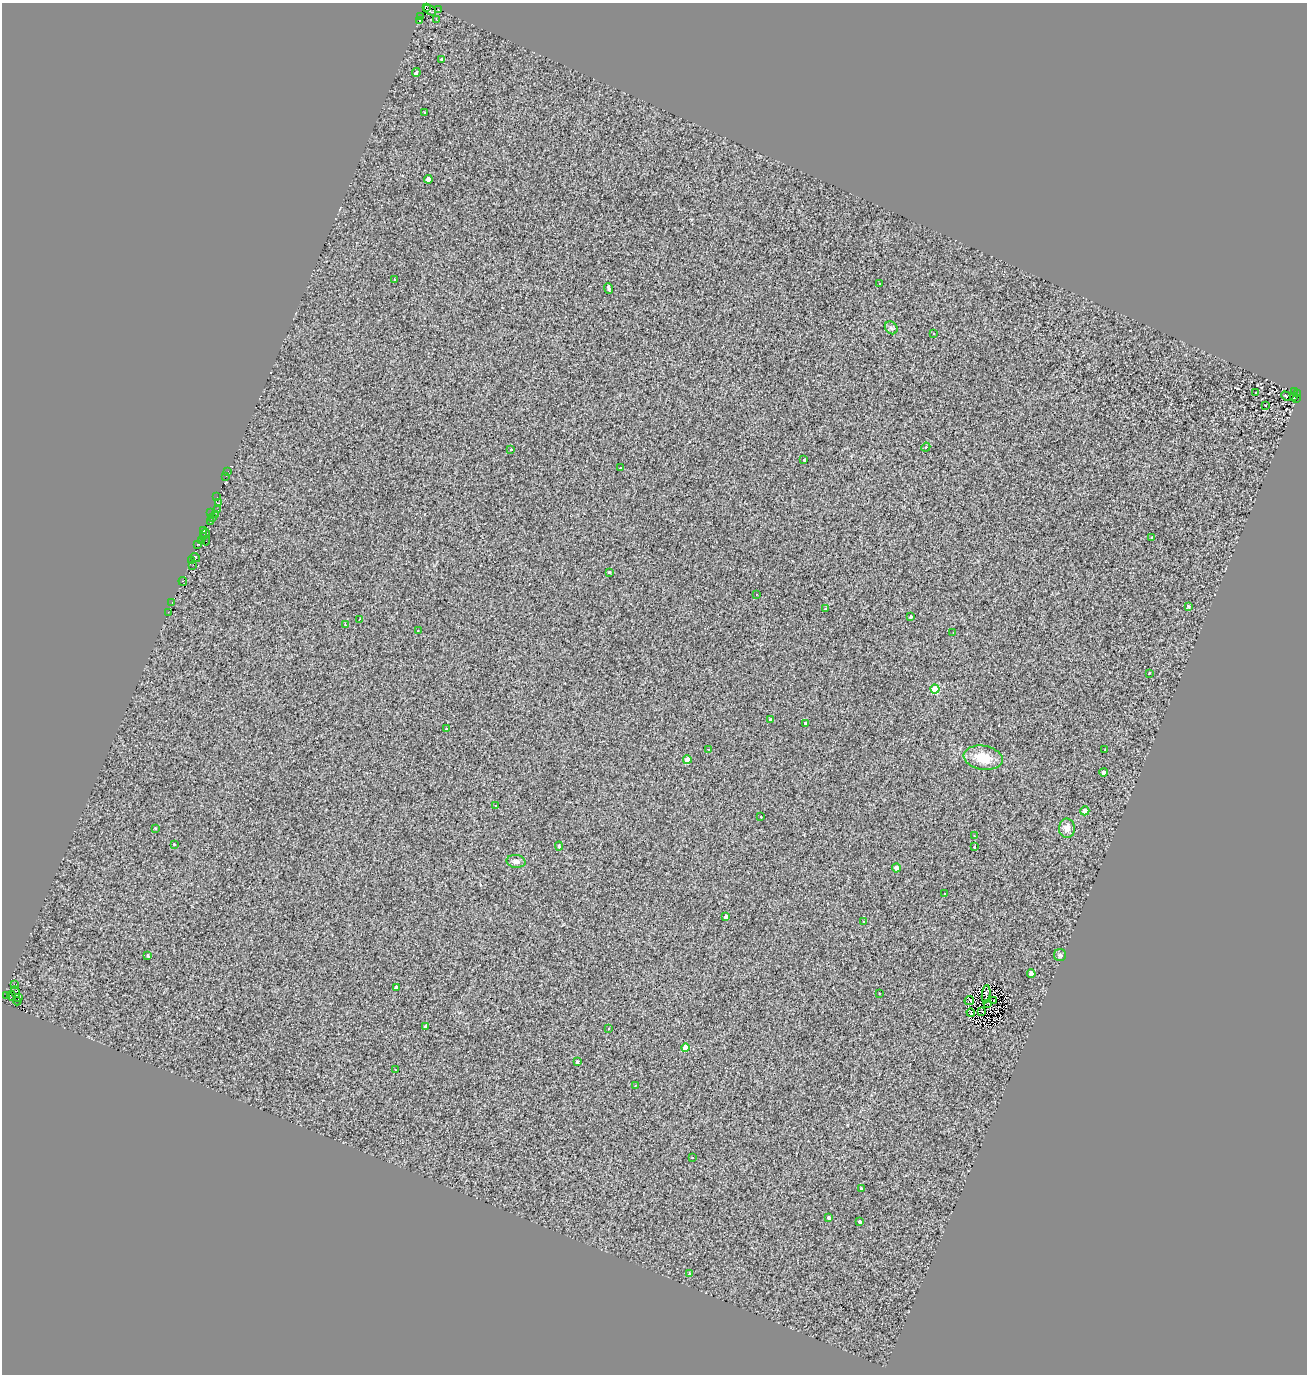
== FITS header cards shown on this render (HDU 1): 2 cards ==
NAXIS1  =                 1305
NAXIS2  =                 1372

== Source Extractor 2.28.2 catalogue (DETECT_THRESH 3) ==
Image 1305 x 1372 px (HDU 1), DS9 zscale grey, 1 PNG px = 1 image px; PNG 1309 x 1376 px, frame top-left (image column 1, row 1372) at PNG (2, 3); each listed source drawn as its Kron ellipse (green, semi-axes under 4 px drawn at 4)
Background 0.0707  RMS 1.3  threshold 3.77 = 3 sigma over >= 5 px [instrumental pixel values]
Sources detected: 113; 4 with non-positive FLUX_AUTO (blend fragments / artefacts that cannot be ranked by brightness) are neither listed nor drawn; the other 109 listed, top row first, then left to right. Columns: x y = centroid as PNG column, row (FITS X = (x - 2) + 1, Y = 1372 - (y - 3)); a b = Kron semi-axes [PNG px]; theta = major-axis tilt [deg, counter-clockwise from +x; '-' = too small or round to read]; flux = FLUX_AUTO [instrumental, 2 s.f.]
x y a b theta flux
427 7 3 3 - 1100
430 10 7 4 -36 1800
439 10 3 3 - 320
421 17 3 2 - 140
419 20 3 2 - 100
437 20 3 2 - 110
441 59 3 3 - 130
416 73 4 3 - 140
425 113 3 3 - 220
428 179 4 4 - 870
394 280 3 3 - 320
879 283 3 2 - 60
609 288 5 3 - 190
891 328 7 5 -45 210
933 334 3 2 - 80
1294 391 2 2 - 590
1255 392 3 3 - 310
1297 394 4 3 - 1300
1286 396 5 4 - 75
1294 396 4 3 - 250
1297 398 3 2 - 160
1265 405 3 3 - 320
926 447 4 3 - 70
511 449 3 2 - 120
804 460 3 3 - 930
620 468 3 3 - 120
228 471 3 2 - 77
226 476 3 2 - 200
217 497 3 2 - 190
218 503 3 2 - 250
218 510 3 2 - 170
211 512 3 2 - 150
215 515 2 2 - 71
213 518 3 3 - 150
210 522 3 2 - 160
203 531 3 2 - 110
206 533 4 3 - 340
203 537 2 2 - 71
1152 537 3 3 - 230
202 540 2 2 - 120
206 541 4 2 - 60
197 545 3 2 - 340
195 558 5 3 - 230
192 561 3 2 - 140
193 565 3 2 - 170
610 572 3 3 - 600
183 581 4 3 - 430
756 594 3 2 - 82
172 603 3 2 - 290
1188 606 4 3 - 110
825 609 4 3 - 83
168 612 2 2 - 320
911 617 3 3 - 110
359 619 3 2 - 58
345 625 3 3 - 62
418 631 3 2 - 100
953 633 3 2 - 94
1149 673 3 3 - 310
935 689 4 4 - 2200
770 719 3 3 - 210
805 723 3 3 - 620
446 728 2 2 - 79
708 749 3 2 - 45
1105 750 3 2 - 150
983 758 20 12 -9 2000
687 760 4 4 - 1000
1104 772 4 4 - 320
496 806 3 3 - 260
1085 811 5 4 - 600
761 816 3 3 - 160
155 828 4 3 - 76
1067 828 9 8 - 600
974 836 3 2 - 53
174 844 3 3 - 390
559 846 4 4 - 140
974 847 3 3 - 150
516 861 9 6 -5 360
896 868 4 4 - 370
945 894 3 2 - 97
726 917 4 3 - 260
864 922 3 3 - 460
1060 955 6 6 - 160
148 956 3 3 - 120
1031 974 4 4 - 760
14 984 3 2 - 210
396 987 4 3 - 300
16 992 5 4 - 91
879 993 3 2 - 210
986 994 9 3 83 89
6 996 3 2 - 150
11 996 5 2 - 120
19 997 3 2 - 260
994 1000 3 2 - 77
17 1001 4 3 - 270
969 1001 5 3 - 74
988 1004 4 3 - 85
982 1011 4 2 - 59
971 1013 4 2 - 80
426 1026 4 3 - 140
609 1029 3 3 - 87
685 1047 4 4 - 810
577 1062 4 4 - 140
395 1070 3 2 - 79
635 1085 3 2 - 140
692 1157 3 2 - 46
861 1188 3 2 - 87
829 1218 4 3 - 190
860 1221 3 3 - 850
689 1273 4 3 - 78
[4 non-positive-flux detections neither listed nor drawn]